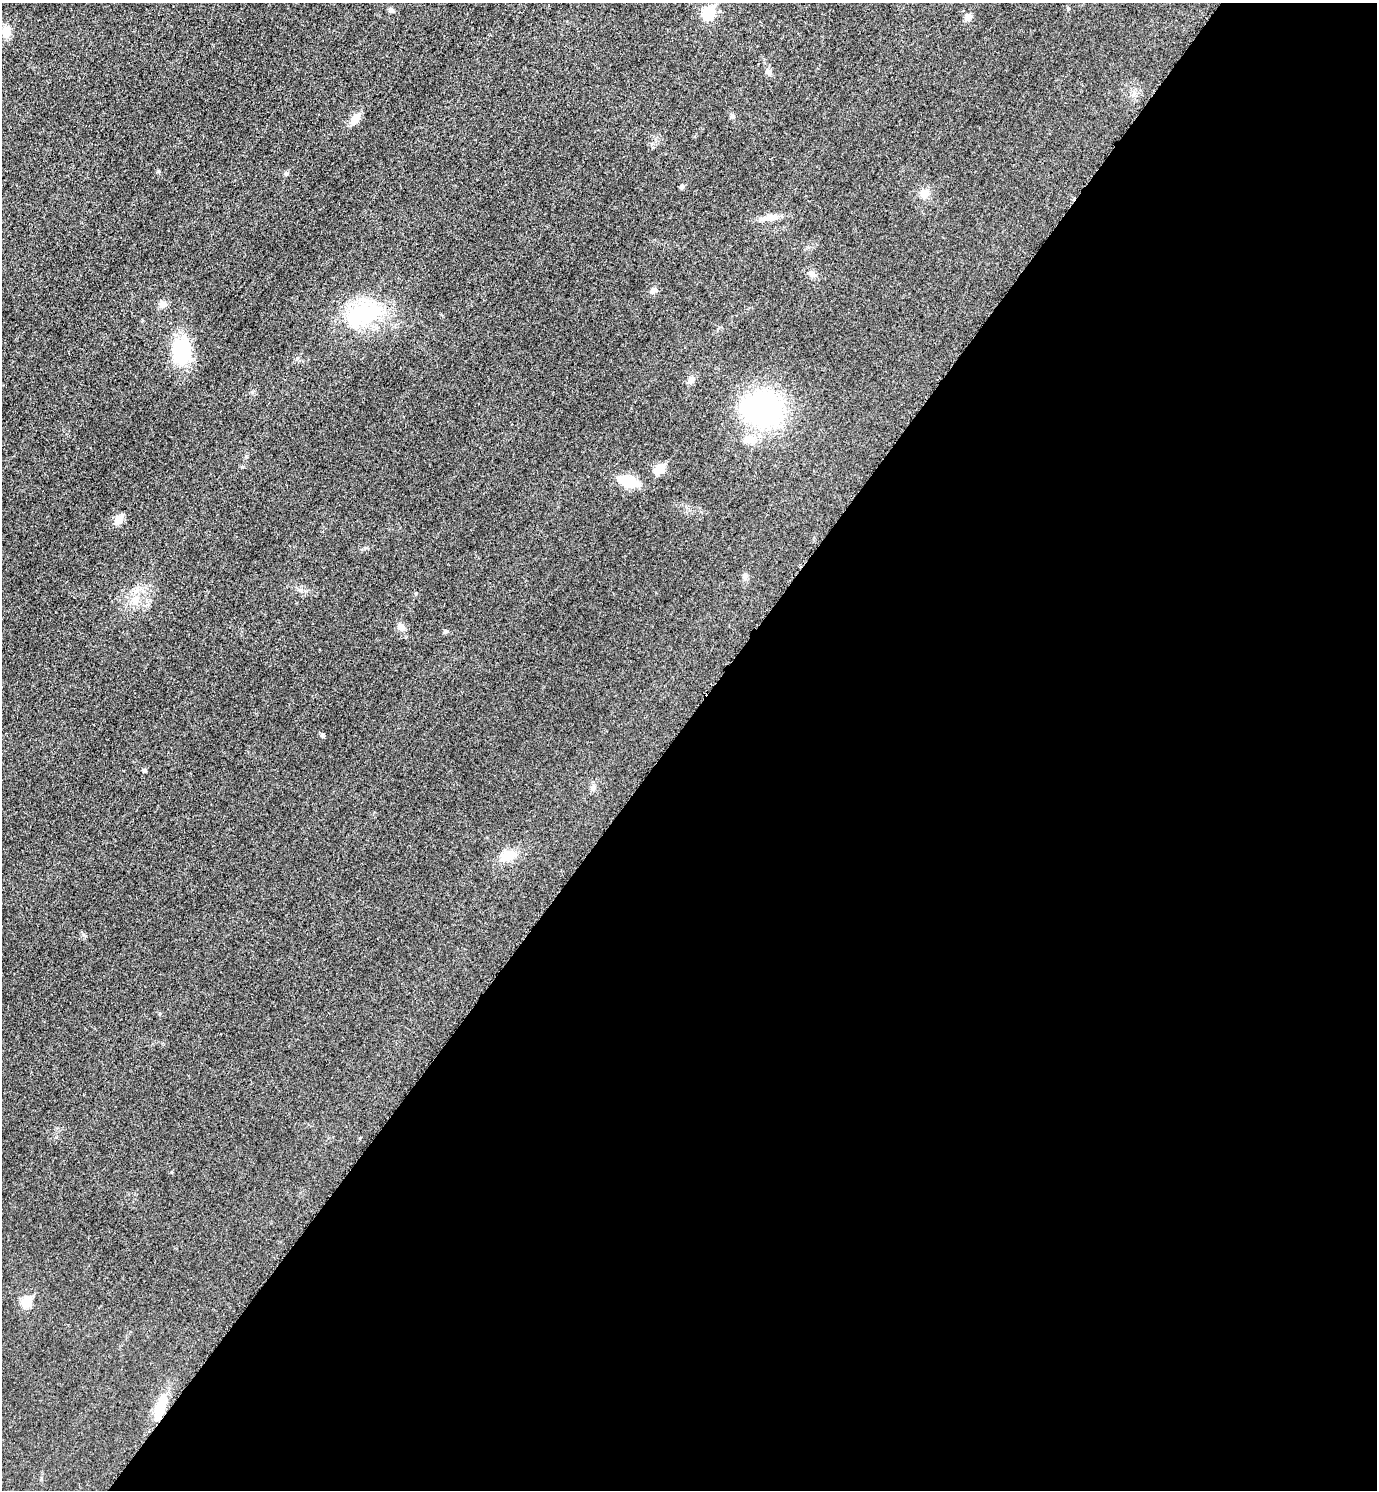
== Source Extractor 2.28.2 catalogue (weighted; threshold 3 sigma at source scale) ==
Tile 12 of 4 x 4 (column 4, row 3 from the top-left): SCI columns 4298-5672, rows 1511-2998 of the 5989 x 5986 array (HDU 1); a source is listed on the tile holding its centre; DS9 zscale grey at full resolution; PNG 1379 x 1492 px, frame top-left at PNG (2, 3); no overlay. Shown black and unused: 52% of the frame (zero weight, under 3 of 5 exposures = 2% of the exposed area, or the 3 px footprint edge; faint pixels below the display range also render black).
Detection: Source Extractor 2.28.2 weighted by HDU 2 'WHT'; one run over the whole footprint, this tile lists its part. Background 0.0302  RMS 0.0055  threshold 0.0246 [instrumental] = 3 sigma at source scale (4.5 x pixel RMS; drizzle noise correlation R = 1.50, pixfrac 1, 0.05/0.05 arcsec/px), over >= 5 px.
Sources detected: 34; all 34 listed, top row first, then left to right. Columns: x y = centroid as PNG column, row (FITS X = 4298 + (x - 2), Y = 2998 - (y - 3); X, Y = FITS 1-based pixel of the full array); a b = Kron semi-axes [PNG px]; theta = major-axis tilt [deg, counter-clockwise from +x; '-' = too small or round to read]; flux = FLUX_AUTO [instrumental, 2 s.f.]
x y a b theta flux
391 10 7 6 - 1.5
709 13 7 6 - 38
968 17 9 7 41 2.7
6 32 16 11 85 5.7
768 71 9 8 - 2.3
732 116 7 5 -15 1.1
355 119 14 8 53 6.4
159 171 5 4 - 0.68
286 173 7 5 -88 0.99
682 187 5 5 - 1.1
924 193 12 11 - 5.3
770 217 26 8 8 5.4
812 274 11 8 -45 2.6
654 290 10 7 26 2.1
163 304 11 8 -3 3
364 314 46 27 21 50
182 352 24 17 81 39
691 380 10 8 50 2.4
763 409 39 32 -8 110
750 439 17 12 -3 6.8
660 469 6 5 - 23
629 481 16 9 -18 20
119 519 6 5 - 15
746 577 8 6 74 1.5
416 593 4 4 - 0.45
135 600 14 10 89 6.1
401 627 12 8 -53 3.2
445 631 5 5 - 1.1
322 735 5 5 - 1.1
145 770 5 4 - 1.4
593 788 12 5 80 1.8
509 856 23 13 12 8.6
26 1302 6 5 - 23
160 1408 34 12 70 13
Overlapping masked pixels (flux is a lower limit): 1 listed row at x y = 160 1408
Unlisted compact peaks at least as high as the median listed source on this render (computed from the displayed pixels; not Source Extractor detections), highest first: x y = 242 467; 171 1172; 252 392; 83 935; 297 358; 365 548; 56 1137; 246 456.